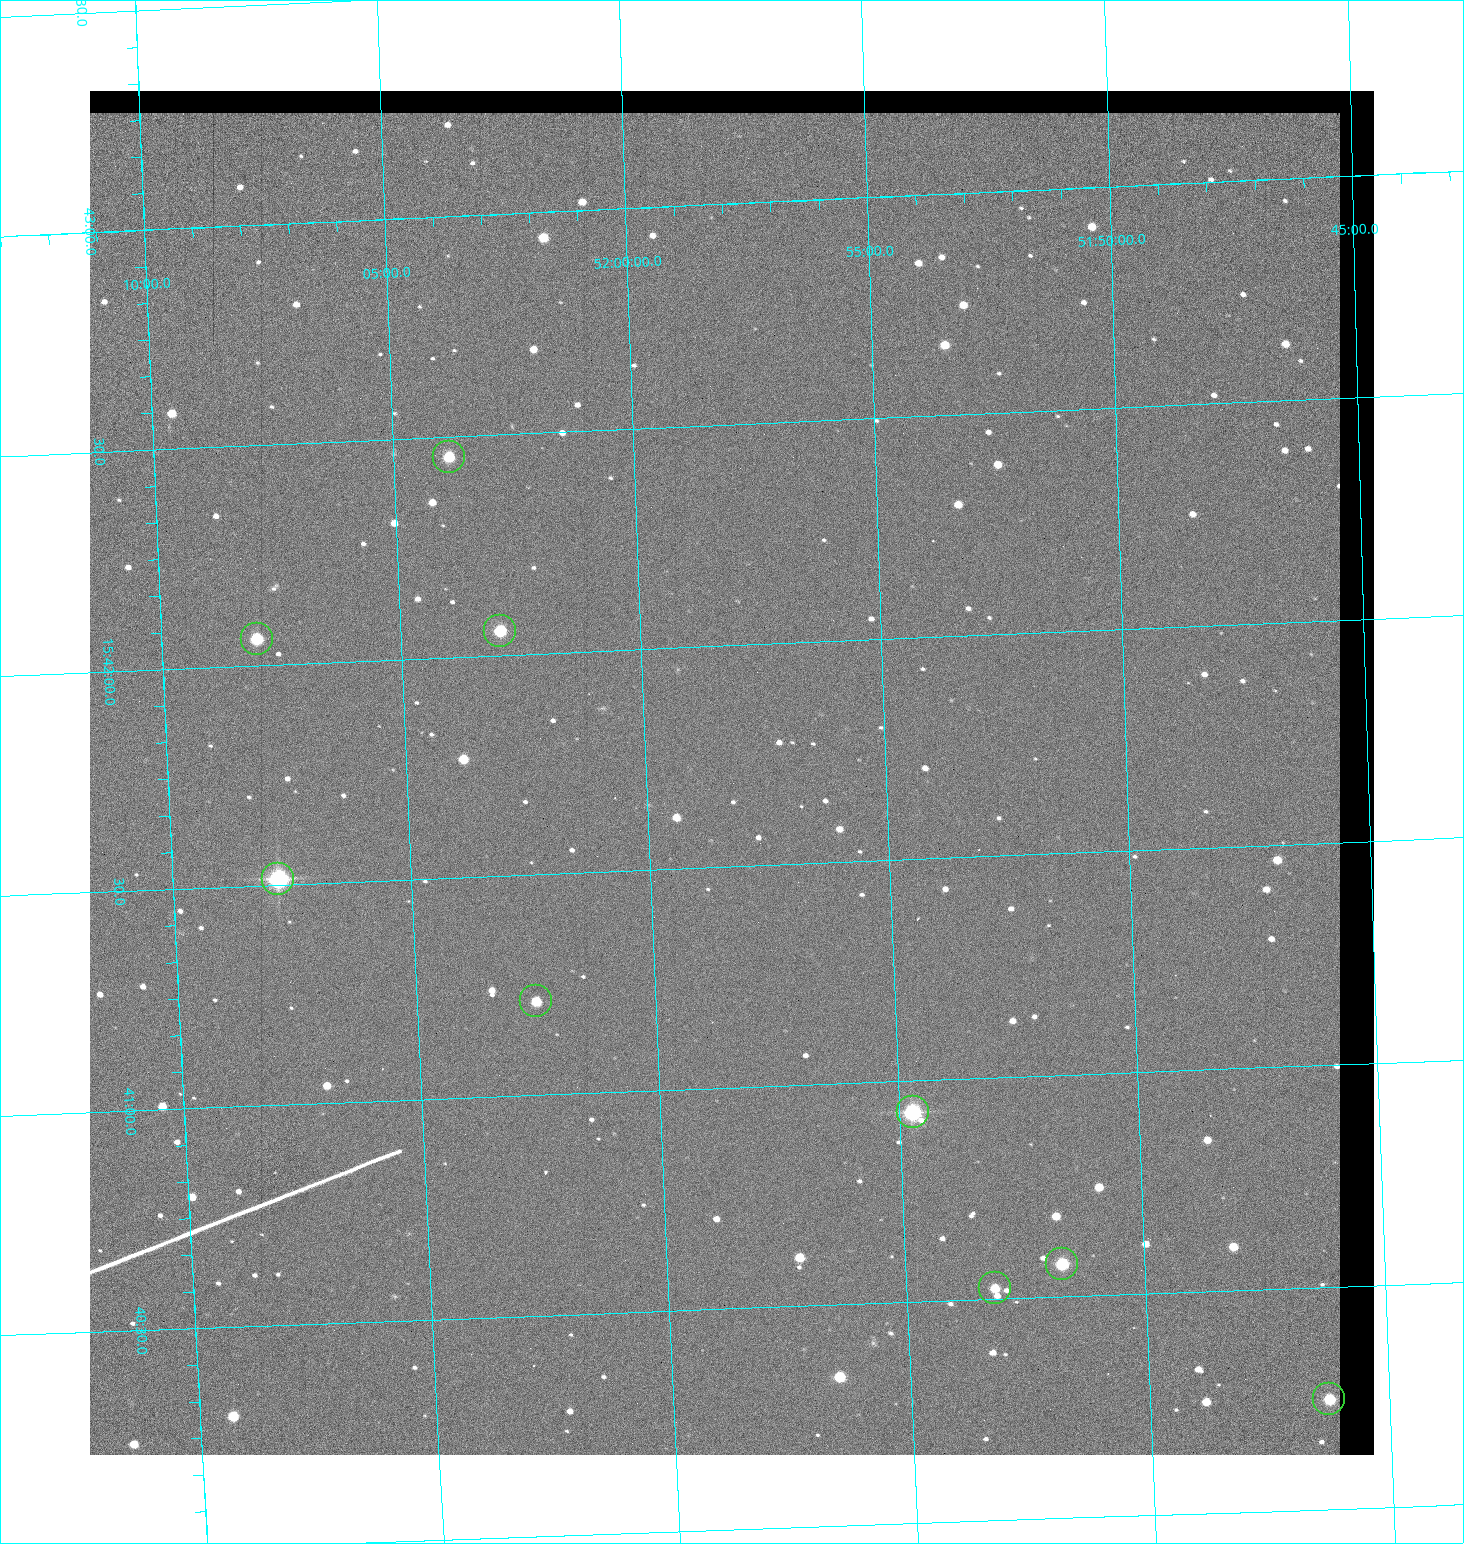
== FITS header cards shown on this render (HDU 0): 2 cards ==
NAXIS1  =                 1284 / length of data axis 1
NAXIS2  =                 1364 / length of data axis 2

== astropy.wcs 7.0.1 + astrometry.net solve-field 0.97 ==
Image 1284 x 1364 px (HDU 0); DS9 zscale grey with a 90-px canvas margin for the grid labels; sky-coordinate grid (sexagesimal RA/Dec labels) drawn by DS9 from the SOLVED WCS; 9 Tycho-2 reference stars matched to detected sources circled (green)
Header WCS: RA---TAN/DEC--TAN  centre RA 15:41:43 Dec +51:58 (235.43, +51.97 deg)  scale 1.26 arcsec/px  FOV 26.9' x 28.5'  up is +92 deg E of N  parity flipped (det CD > 0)
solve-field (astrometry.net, Tycho-2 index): VERIFIED the header's WCS against the Tycho-2 star catalogue (9 matches, 0 conflicts) and refined it, rather than solving blind
Solved WCS: RA---TAN-SIP/DEC--TAN-SIP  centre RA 15:41:43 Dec +51:58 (235.43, +51.97 deg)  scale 1.25 arcsec/px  FOV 26.8' x 28.5'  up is +92 deg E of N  parity flipped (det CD > 0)
The solver's refit moves the header's centre by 0.47 arcsec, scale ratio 0.9967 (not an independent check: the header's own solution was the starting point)
Tycho-2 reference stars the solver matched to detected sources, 9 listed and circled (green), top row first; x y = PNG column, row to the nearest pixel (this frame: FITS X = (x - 90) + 1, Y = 1364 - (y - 91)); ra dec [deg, ICRS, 3 dp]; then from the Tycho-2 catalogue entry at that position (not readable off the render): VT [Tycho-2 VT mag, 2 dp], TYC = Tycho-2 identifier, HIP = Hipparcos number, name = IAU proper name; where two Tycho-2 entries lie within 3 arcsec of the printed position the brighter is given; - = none
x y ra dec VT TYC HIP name
449 457 235.614 +52.064 11.61 3489-1132-1 - -
500 631 235.514 +52.049 11.19 3489-1407-1 - -
257 639 235.515 +52.133 11.12 3489-1380-1 - -
278 879 235.378 +52.130 9.31 3489-1322-1 76850 -
536 1001 235.303 +52.042 11.52 3489-958-1 - -
913 1112 235.232 +51.912 9.59 3489-824-1 - -
1062 1264 235.143 +51.862 10.97 3489-1016-1 - -
995 1288 235.131 +51.886 12.29 3489-908-1 - -
1329 1399 235.062 +51.771 11.53 3489-1453-1 - -